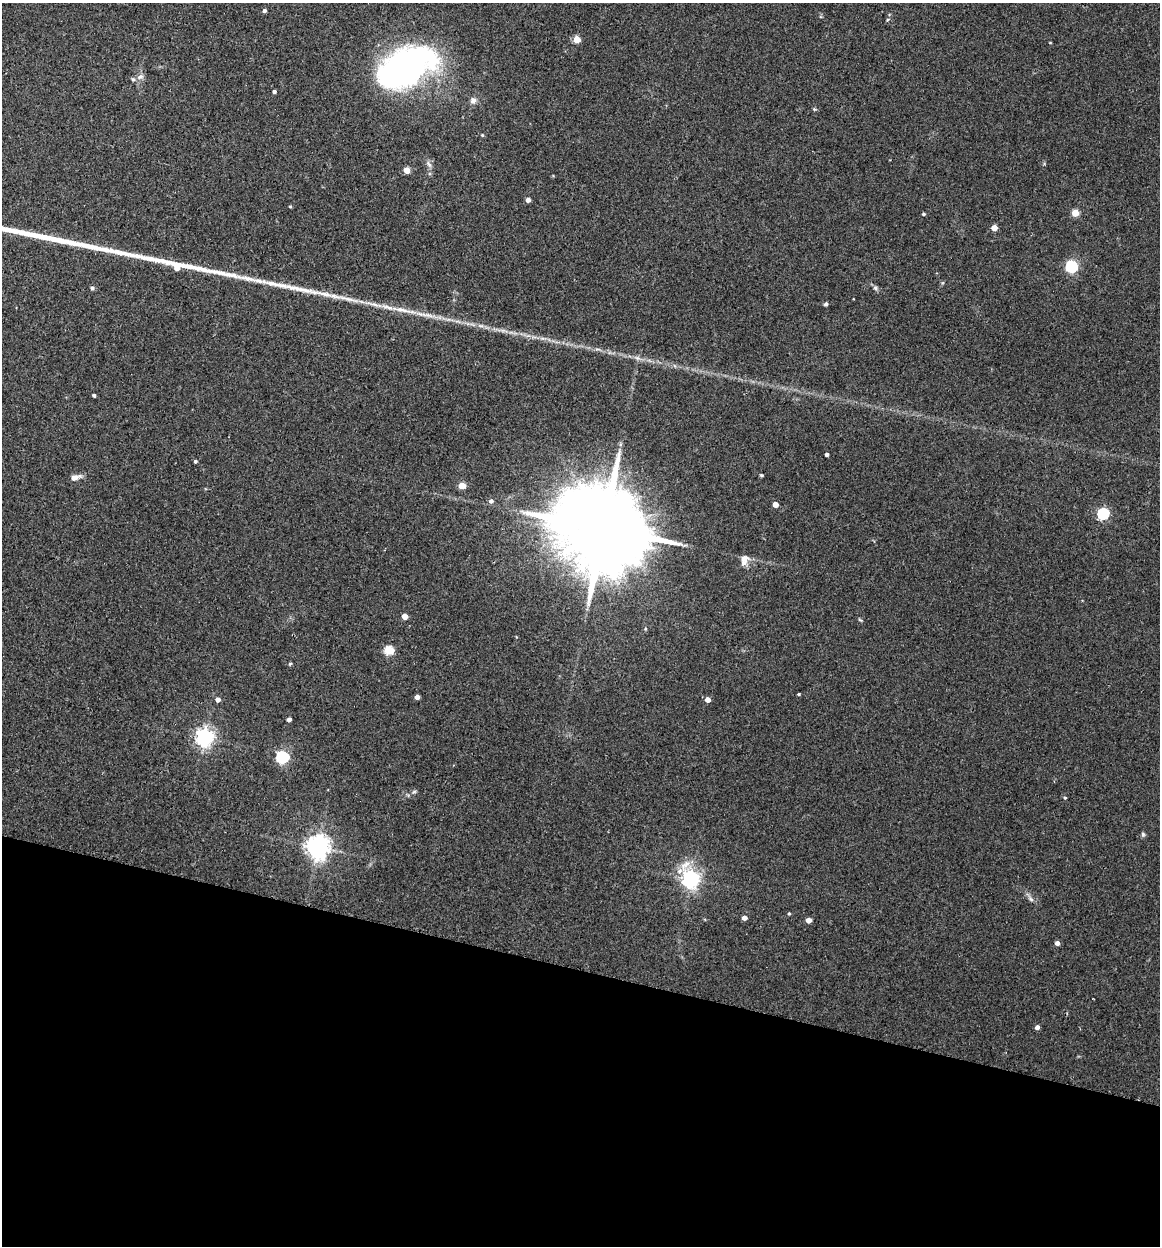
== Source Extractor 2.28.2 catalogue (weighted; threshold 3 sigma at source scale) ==
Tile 15 of 4 x 4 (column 3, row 4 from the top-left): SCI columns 2498-3655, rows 15-1258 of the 5112 x 5007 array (HDU 1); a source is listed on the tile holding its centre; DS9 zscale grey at full resolution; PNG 1162 x 1248 px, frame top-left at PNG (2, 3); no overlay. Shown black and unused: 22% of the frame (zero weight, under 2 of 3 exposures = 3% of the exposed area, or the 3 px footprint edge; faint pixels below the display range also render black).
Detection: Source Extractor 2.28.2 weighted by HDU 2 'WHT'; one run over the whole footprint, this tile lists its part. Background 0.0477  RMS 0.0086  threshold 0.0386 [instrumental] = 3 sigma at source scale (4.5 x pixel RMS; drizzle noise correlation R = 1.50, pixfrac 1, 0.05/0.05 arcsec/px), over >= 5 px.
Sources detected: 59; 3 inside a brighter object's white glare — not listed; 3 inside a brighter listed object's ellipse — not listed separately; the other 53 listed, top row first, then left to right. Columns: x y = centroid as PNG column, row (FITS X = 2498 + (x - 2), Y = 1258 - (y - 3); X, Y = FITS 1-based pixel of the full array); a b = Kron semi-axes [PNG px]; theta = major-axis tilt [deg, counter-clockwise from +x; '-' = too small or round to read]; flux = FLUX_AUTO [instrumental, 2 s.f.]
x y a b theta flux
264 11 4 4 - 1.9
887 20 5 3 - 1
576 39 5 4 - 18
409 68 69 33 45 180
140 77 10 6 22 3
274 91 3 3 - 1.9
473 101 8 8 - 3.5
814 109 5 4 - 0.97
482 135 4 4 - 0.79
429 164 10 5 -59 2.6
407 170 4 4 - 14
528 200 4 4 - 3.5
290 206 4 3 - 0.83
1075 213 5 5 - 19
923 214 3 3 - 1.3
994 228 4 4 - 11
1071 266 5 5 - 110
92 288 5 5 - 1.9
875 288 8 5 -41 2
826 304 5 4 - 1.4
402 310 27 6 -12 11
94 395 3 3 - 1.4
827 454 4 3 - 2.4
195 461 4 3 - 1.4
761 475 4 3 - 0.93
75 477 13 6 16 4.8
462 486 5 4 - 18
491 501 6 5 - 2.3
775 504 4 4 - 8.4
1103 513 5 5 - 88
605 528 27 19 -17 17000
744 558 14 8 -5 4.9
405 616 4 4 - 7.9
389 650 5 5 - 43
290 664 5 4 - 0.9
799 694 3 3 - 1
417 697 4 4 - 4.5
217 700 4 4 - 4.1
708 700 4 4 - 6.5
289 719 4 3 - 3
204 737 6 6 - 360
282 757 6 5 - 120
414 792 6 4 29 1.4
1065 797 5 4 - 1.1
1143 834 6 5 - 1.5
317 847 7 7 - 690
690 879 7 6 - 350
1031 899 9 5 -49 2.5
789 913 4 3 - 1
744 918 4 4 - 4.3
808 920 4 4 - 6.6
1057 943 4 4 - 3.8
1037 1027 4 4 - 3.5